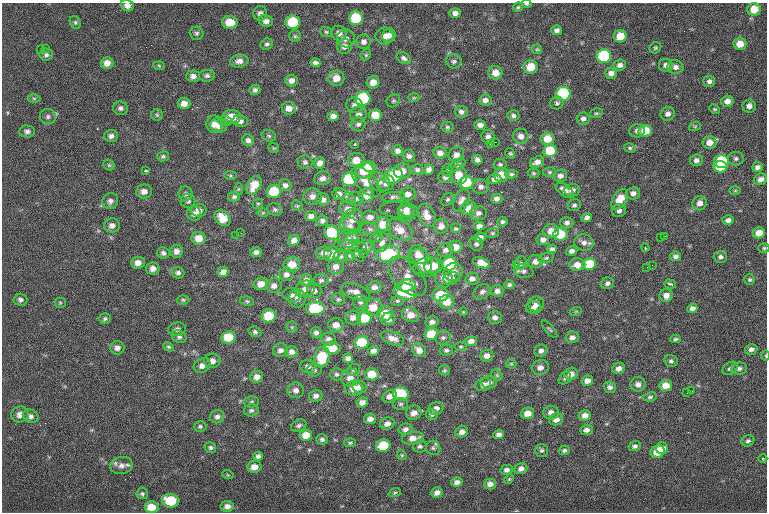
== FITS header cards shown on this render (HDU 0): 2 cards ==
NAXIS1  =                  765
NAXIS2  =                  510

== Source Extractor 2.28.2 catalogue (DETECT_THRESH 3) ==
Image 765 x 510 px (HDU 0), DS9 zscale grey, 1 PNG px = 1 image px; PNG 769 x 514 px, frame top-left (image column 1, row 510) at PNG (2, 3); each listed source drawn as its Kron ellipse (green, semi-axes under 4 px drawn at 4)
Background -1.32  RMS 6.7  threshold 20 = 3 sigma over >= 5 px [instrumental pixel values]
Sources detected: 429; all 429 listed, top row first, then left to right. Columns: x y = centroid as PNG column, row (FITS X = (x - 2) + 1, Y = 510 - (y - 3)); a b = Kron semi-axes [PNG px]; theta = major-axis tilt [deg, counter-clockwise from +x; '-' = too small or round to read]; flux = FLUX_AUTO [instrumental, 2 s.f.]
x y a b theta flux
527 4 5 3 - 620
127 5 7 5 -18 2100
518 7 5 4 - 610
754 9 6 6 - 6700
260 13 7 7 - 1700
455 13 6 5 - 1900
356 18 7 7 - 16000
266 21 7 6 - 2100
75 22 6 5 - 800
230 22 8 6 -5 6300
293 22 7 7 - 16000
557 30 5 5 - 1500
326 32 6 5 - 730
197 33 7 6 - 1100
339 33 8 7 - 2400
389 35 7 6 - 2300
295 36 5 5 - 740
384 36 9 8 - 3200
620 36 6 6 - 7100
346 38 9 9 - 2800
364 42 7 7 - 2000
267 44 6 5 - 1100
740 44 6 6 - 5300
344 46 7 7 - 2300
45 48 2 2 - 260
655 48 6 5 - 770
537 49 5 5 - 600
40 50 2 2 - 260
46 55 6 6 - 1200
366 55 6 5 - 560
604 56 7 7 - 32000
404 58 7 5 -34 1300
239 61 9 6 8 2400
454 61 8 7 - 1300
107 63 6 6 - 2900
315 63 5 4 - 1500
620 65 6 5 - 1800
666 65 7 6 - 2000
159 66 6 4 -3 560
531 67 7 6 - 8100
675 67 8 7 - 2000
495 73 7 6 - 4100
611 73 6 5 - 2000
193 76 7 5 3 1900
207 76 8 6 2 1200
336 78 8 7 - 4200
291 81 6 6 - 2100
709 81 6 5 - 1400
373 82 6 6 - 3600
255 90 5 5 - 1200
563 94 7 7 - 32000
34 98 6 4 0 640
414 98 6 4 0 560
363 99 7 7 - 28000
485 100 6 5 - 1900
393 101 7 6 - 830
727 101 6 5 - 2600
184 103 6 5 - 3000
557 103 7 6 - 970
354 105 8 7 - 1600
749 106 6 6 - 2100
120 108 7 6 - 1400
289 108 7 6 - 3100
715 109 6 4 -26 530
461 112 6 6 - 1500
596 113 6 4 18 670
668 114 7 6 - 2000
157 115 6 5 - 730
358 115 8 8 - 2400
375 115 6 6 - 6700
333 116 5 5 - 2400
513 116 6 5 - 1200
48 117 8 7 - 1400
232 117 9 7 -4 5800
583 119 6 6 - 1800
225 121 7 5 0 900
240 121 7 6 - 1800
214 124 9 8 - 3100
358 124 7 7 - 1400
480 125 6 4 -1 1900
219 126 8 7 - 3200
695 126 6 3 18 500
447 127 6 5 - 790
27 131 7 6 - 1500
637 131 7 6 - 1500
645 131 6 6 - 8400
111 136 7 6 - 1600
269 136 7 5 -16 830
521 136 8 7 - 2500
488 137 7 6 - 1800
547 139 7 6 - 6400
248 140 6 5 - 1600
495 142 2 2 - 3000
709 142 7 6 - 3600
355 144 3 3 - 620
490 144 2 2 - 3100
274 148 5 5 - 550
630 148 6 4 -15 770
397 151 5 5 - 1700
550 151 7 6 - 12000
440 153 6 6 - 2300
510 153 5 4 - 600
456 155 8 7 - 2400
163 156 6 5 - 820
409 156 6 5 - 1300
736 158 8 7 - 1200
356 160 8 7 - 4900
477 160 5 4 - 1500
696 160 6 6 - 1600
721 161 7 6 - 28000
305 162 7 7 - 1300
537 162 7 5 21 2300
320 163 6 5 - 2200
500 164 6 5 - 950
109 165 6 5 - 660
457 165 9 5 28 1100
369 167 6 5 - 4400
720 167 7 5 3 19000
757 167 5 5 - 1800
365 170 9 7 22 13000
417 170 6 5 - 1100
429 170 5 5 - 2100
145 171 4 2 - 660
402 171 8 7 - 3800
448 171 7 5 -74 840
549 172 6 5 - 710
533 173 6 4 -16 650
511 174 6 4 0 800
459 175 9 8 - 5600
501 175 7 7 - 5300
230 176 6 4 -6 640
393 176 10 7 37 17000
560 176 7 6 - 1900
445 177 7 6 - 1300
323 178 8 7 - 2300
349 179 7 7 - 24000
495 179 7 5 3 2100
760 179 7 5 22 2500
366 182 19 9 -47 5800
380 182 11 9 -32 2700
386 183 9 7 34 2000
466 183 7 6 - 13000
254 185 10 6 60 7000
285 185 6 6 - 1700
481 187 8 7 - 2100
238 189 6 4 -90 580
565 190 10 5 -37 2500
572 190 8 6 7 2000
144 191 8 7 - 2500
274 191 7 6 - 13000
735 191 6 4 1 520
633 193 7 6 - 2000
185 194 7 7 - 1100
339 194 7 6 - 2200
408 194 8 6 5 2300
367 195 8 7 - 4200
313 196 9 8 - 2600
346 196 11 5 -34 1600
234 197 6 5 - 1000
393 197 12 5 6 1400
323 199 6 6 - 2100
356 199 7 7 - 1400
448 199 7 5 42 890
497 199 6 5 - 1700
620 199 11 7 57 8500
110 201 8 7 - 1800
188 201 7 7 - 1500
461 201 12 7 65 2500
700 203 7 7 - 2600
258 204 6 5 - 590
574 205 7 5 27 1100
297 206 6 5 - 650
469 208 8 7 - 4100
348 209 8 7 - 2300
199 210 8 6 1 2800
275 210 8 6 -22 1200
399 210 20 8 -3 1400
407 210 7 6 - 2100
619 211 7 6 - 1600
263 213 6 4 1 590
406 213 9 7 -18 2700
478 213 8 7 - 1800
194 214 7 7 - 1900
311 216 5 5 - 1800
427 216 12 8 -64 4600
370 217 8 6 -4 2200
587 217 5 4 - 1400
223 218 9 6 -45 6800
353 219 11 10 - 4300
728 220 6 5 - 1700
322 221 6 5 - 1200
502 222 5 5 - 900
567 223 7 5 2 1600
383 224 8 7 - 7500
112 225 8 7 - 2300
350 226 10 8 -17 2000
441 226 7 7 - 2600
479 226 5 4 - 1900
370 229 9 5 -15 1300
456 229 5 5 - 720
400 230 14 9 -31 5200
551 231 7 7 - 4300
241 233 3 2 - 300
332 233 8 6 -39 16000
492 233 6 5 - 740
759 233 6 5 - 4900
560 234 7 6 - 12000
236 235 2 2 - 270
665 236 3 2 - 310
355 237 8 7 - 1500
377 237 6 5 - 800
480 237 5 4 - 2400
199 238 7 6 - 4800
660 238 2 2 - 280
348 239 9 8 - 2900
294 240 6 5 - 2200
543 240 6 5 - 2200
382 243 10 8 49 2300
584 243 9 8 - 2300
476 244 7 6 - 1200
350 246 16 6 -3 2000
365 247 7 6 - 1600
455 247 7 6 - 4700
645 248 4 3 - 540
764 248 5 4 - 640
552 249 5 4 - 1200
446 250 8 7 - 1900
176 251 6 6 - 2200
572 251 6 4 19 1700
256 252 6 5 - 1700
163 253 6 5 - 1300
324 253 8 6 4 2500
332 254 8 7 - 6500
363 254 2 2 - 210
388 254 12 8 5 29000
357 255 9 3 -48 710
418 255 10 8 -48 4600
340 256 7 6 - 1200
350 256 5 5 - 630
676 256 5 4 - 1400
720 257 7 6 - 1400
546 258 8 4 15 720
536 261 7 6 - 2800
420 262 13 11 -51 5000
138 263 7 6 - 2800
482 263 9 5 -18 4700
521 263 7 5 66 1600
449 264 7 6 - 22000
516 264 3 2 - 530
589 264 7 6 - 14000
292 265 8 7 - 5700
577 265 8 6 0 3900
652 265 2 2 - 310
336 266 8 7 - 2500
434 266 9 7 15 6500
427 267 13 9 12 4800
647 267 2 2 - 300
153 269 6 6 - 2400
523 271 10 7 -8 1500
223 272 6 5 - 2000
453 272 10 8 29 2700
178 273 6 5 - 1300
286 274 7 6 - 2000
407 276 24 13 -47 6300
444 278 10 8 -66 3500
451 278 8 6 13 2200
472 279 7 6 - 2000
306 280 6 6 - 2100
321 280 7 6 - 1300
750 280 5 5 - 800
607 283 7 5 26 1400
261 284 7 6 - 4500
670 284 6 3 -17 730
406 285 9 6 9 8300
509 285 5 4 - 940
274 286 8 7 - 2300
374 287 7 6 - 1900
305 289 10 8 19 3000
314 291 7 7 - 1800
497 291 6 6 - 1700
356 292 15 7 -21 3300
405 292 11 8 -8 16000
482 292 9 7 30 1600
291 295 9 7 -12 1600
440 295 8 7 - 11000
666 295 6 6 - 2800
297 298 9 8 - 2700
338 299 7 6 - 870
20 300 7 6 - 1400
183 300 6 4 0 730
247 301 7 4 -9 710
397 301 6 4 -2 720
360 302 8 7 - 1300
447 302 7 7 - 5700
60 303 5 5 - 590
536 304 8 7 - 2500
373 307 9 8 - 6300
533 307 7 6 - 1700
315 308 9 6 1 18000
692 308 5 4 - 2000
576 311 6 4 19 540
463 312 4 3 - 370
385 313 7 7 - 7100
411 315 9 7 -27 4900
269 316 7 6 - 14000
353 318 8 7 - 2600
365 318 7 6 - 11000
495 318 7 6 - 1800
105 319 6 5 - 890
388 319 7 6 - 2500
432 322 7 5 14 1800
336 325 7 7 - 3300
292 327 5 5 - 700
177 329 9 6 8 1600
550 329 11 3 -51 620
255 332 6 5 - 1000
316 332 5 5 - 1500
431 334 7 6 - 12000
179 337 7 6 - 1200
228 337 7 6 - 11000
572 337 7 5 15 1900
393 338 12 6 -19 3000
443 338 8 7 - 1300
329 339 7 6 - 2100
675 339 5 3 - 760
471 341 6 4 7 2400
362 342 7 6 - 15000
169 347 5 4 - 670
461 347 6 3 0 500
117 348 7 6 - 2000
332 348 8 6 -10 7800
751 349 6 5 - 1800
280 350 7 6 - 1900
419 350 7 6 - 2900
446 350 7 5 13 1000
373 351 5 5 - 2000
541 351 6 5 - 1600
292 352 6 6 - 2200
487 356 6 6 - 2600
766 356 5 2 - 510
322 357 10 7 75 15000
348 358 5 5 - 1800
212 361 8 7 - 2500
671 361 6 6 - 1100
511 364 5 5 - 490
202 366 8 7 - 2700
308 366 8 6 -1 1700
540 367 8 7 - 2500
619 368 6 5 - 2200
730 368 8 5 36 1300
739 368 8 6 12 1400
314 370 7 6 - 1100
353 370 7 5 31 840
445 370 5 5 - 680
337 374 6 6 - 1000
372 374 7 6 - 8100
571 374 7 6 - 3300
497 375 6 5 - 710
257 377 6 6 - 2500
350 378 9 8 - 3300
565 378 7 5 44 960
587 381 6 5 - 2800
489 382 8 6 1 1500
638 384 7 7 - 2100
483 385 8 6 20 2200
666 385 6 5 - 4800
360 387 7 6 - 2200
610 387 6 5 - 1300
354 388 8 7 - 4100
296 390 8 7 - 2300
692 391 2 2 - 200
687 393 2 2 - 210
401 394 8 6 -14 20000
316 396 7 5 12 1800
389 396 7 5 37 2200
650 397 7 4 8 920
252 402 7 5 1 840
362 402 5 5 - 2300
401 404 7 6 - 970
436 408 8 6 23 2100
251 410 7 6 - 1200
414 413 8 7 - 2800
527 413 6 5 - 4200
551 413 8 7 - 2500
20 414 9 8 - 2800
432 414 6 5 - 1100
585 415 6 5 - 2900
31 416 8 6 -26 1600
217 417 7 6 - 1800
370 419 6 5 - 2300
556 419 7 6 - 2700
387 424 7 6 - 2100
200 426 6 5 - 880
299 426 8 5 25 1200
405 429 7 5 11 1700
586 430 6 5 - 2000
462 432 6 5 - 2200
306 435 6 5 - 5800
499 435 5 4 - 1800
413 438 11 6 9 3600
322 439 6 5 - 1100
748 441 6 5 - 1000
350 443 6 3 6 700
383 446 7 6 - 15000
420 446 7 6 - 1100
635 446 6 4 21 1200
210 448 6 5 - 980
433 448 7 7 - 1200
662 448 6 6 - 3700
542 450 6 6 - 1000
564 450 5 4 - 1000
657 452 7 6 - 8800
402 455 5 4 - 590
258 456 5 4 - 1300
763 459 4 3 - 340
121 465 11 8 11 2700
254 467 7 6 - 3500
521 468 6 5 - 2000
507 470 6 5 - 1700
228 475 6 3 -18 410
509 479 5 4 - 530
457 482 6 5 - 1900
490 484 6 5 - 2200
437 492 6 5 - 2200
395 493 6 4 20 610
142 494 6 5 - 940
171 501 8 6 -8 19000
227 506 6 5 - 2000
152 507 7 6 - 7300
At the frame edge (FLAGS 8, measured only in part): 3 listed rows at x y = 527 4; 127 5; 766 356